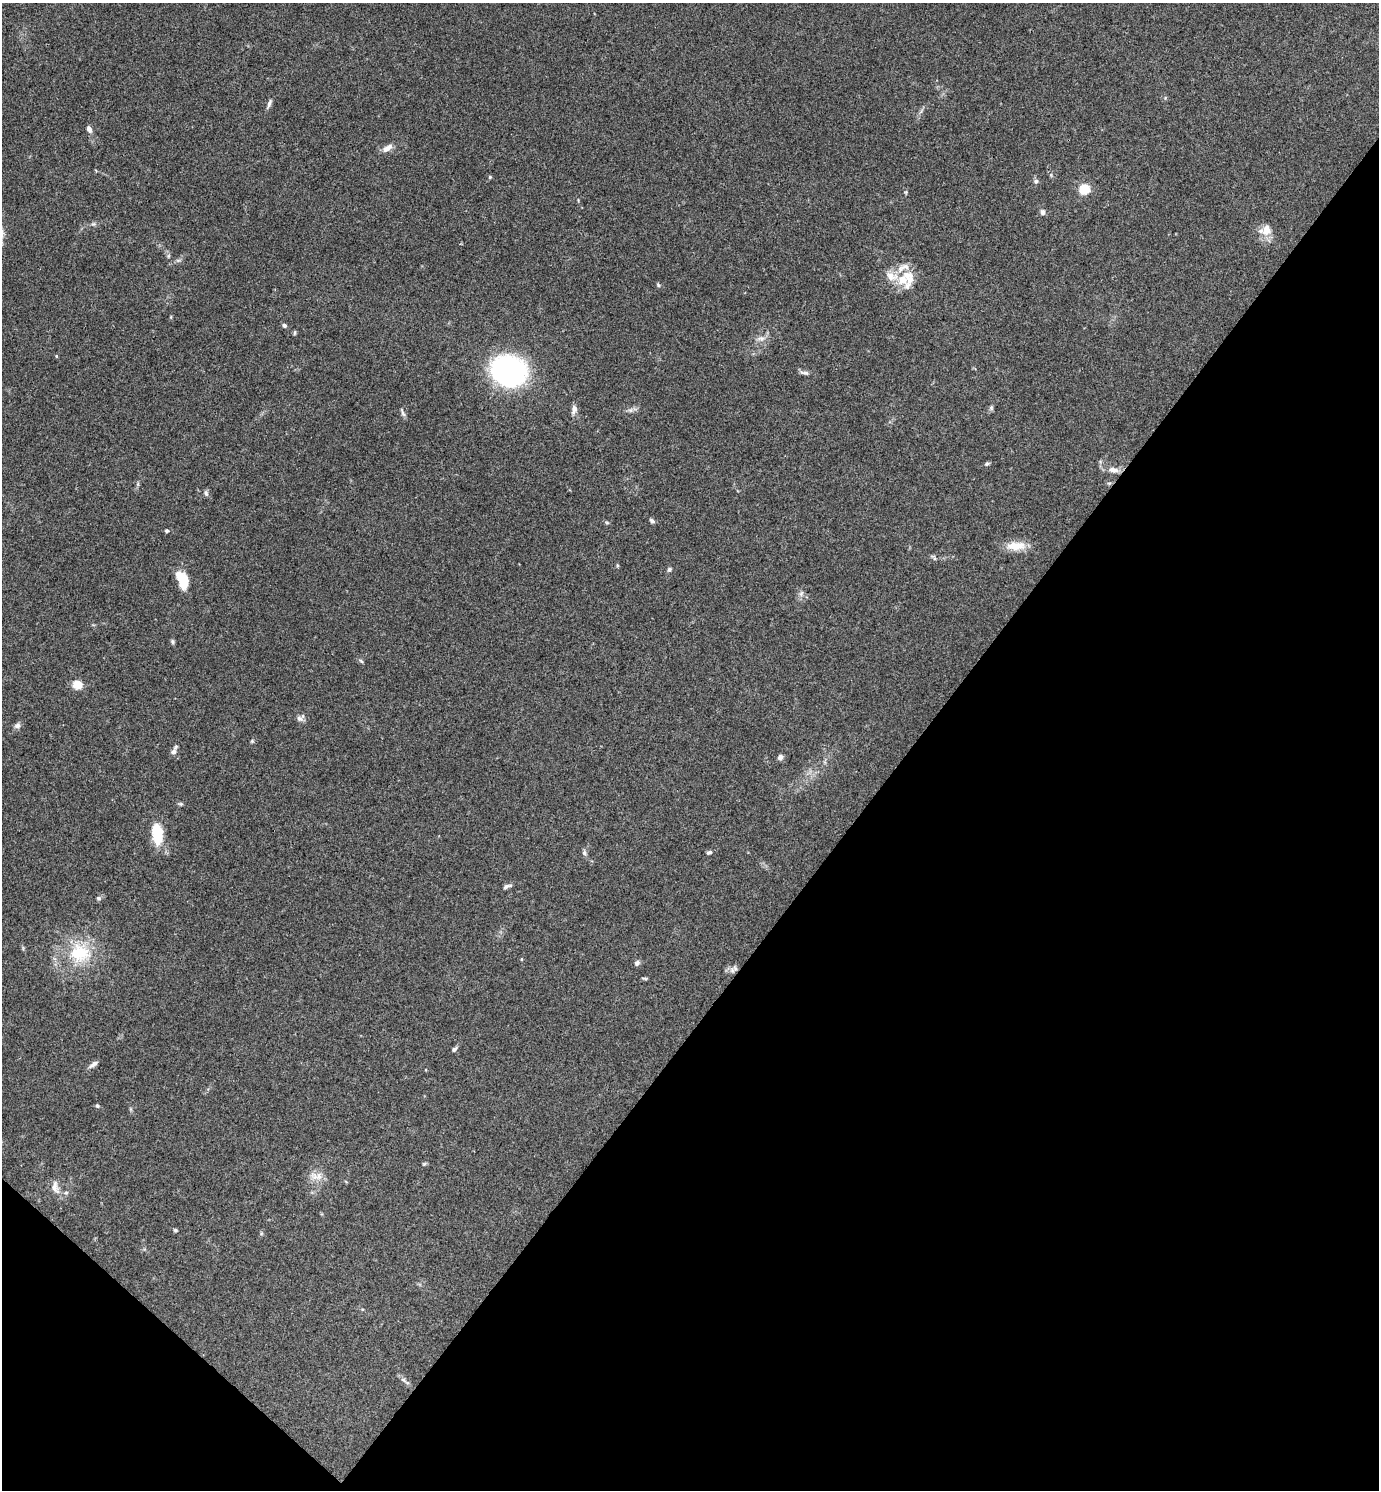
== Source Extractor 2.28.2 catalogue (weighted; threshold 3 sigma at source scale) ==
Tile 15 of 4 x 4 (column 3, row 4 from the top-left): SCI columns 2910-4286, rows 3-1490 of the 5959 x 5956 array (HDU 1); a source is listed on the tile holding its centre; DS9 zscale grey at full resolution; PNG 1381 x 1492 px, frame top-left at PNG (2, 3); no overlay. Shown black and unused: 37% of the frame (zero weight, under 3 of 4 exposures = <1% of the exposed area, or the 3 px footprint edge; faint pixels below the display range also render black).
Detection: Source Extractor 2.28.2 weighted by HDU 2 'WHT'; one run over the whole footprint, this tile lists its part. Background 0.0891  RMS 0.0065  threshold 0.0292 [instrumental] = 3 sigma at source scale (4.5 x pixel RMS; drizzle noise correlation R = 1.50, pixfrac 1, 0.05/0.05 arcsec/px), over >= 5 px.
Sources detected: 65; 1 inside a brighter object's white glare — not listed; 4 inside a brighter listed object's ellipse — not listed separately; the other 60 listed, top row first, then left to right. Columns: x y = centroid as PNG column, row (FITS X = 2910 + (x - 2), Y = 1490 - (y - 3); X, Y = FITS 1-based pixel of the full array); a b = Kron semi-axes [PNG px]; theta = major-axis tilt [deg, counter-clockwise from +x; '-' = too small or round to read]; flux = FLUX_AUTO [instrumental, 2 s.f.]
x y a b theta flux
269 104 13 4 69 1.9
89 129 8 5 -66 2.5
387 148 14 6 35 4.3
490 177 5 4 - 0.72
1036 181 6 5 - 1.5
1085 189 5 5 - 49
1042 212 8 6 -77 1.8
93 224 6 4 41 1.1
1266 230 17 12 84 7.6
891 276 19 11 -21 7.4
909 277 23 14 -62 12
658 285 6 4 -47 0.89
284 325 5 5 - 1.6
295 332 7 3 89 0.8
761 338 12 4 0 2.4
56 356 4 4 - 0.61
509 371 25 21 -25 160
804 373 13 5 -12 2.1
991 408 6 5 - 1.1
574 409 12 6 81 3.1
403 413 12 4 -66 1.5
987 464 6 5 - 1
1113 470 15 8 -11 5.1
206 493 7 5 -70 1.4
652 521 8 5 -34 1.4
607 523 6 4 -2 0.78
167 531 5 4 - 0.99
1016 546 27 11 1 10
934 558 9 3 -61 0.98
669 569 6 5 - 1.2
180 576 13 10 -39 9.9
801 593 8 5 65 1.8
172 641 7 5 -83 1
361 661 7 4 -44 0.95
77 684 5 5 - 30
300 718 10 7 -31 2.2
17 725 8 7 - 2.1
252 741 5 4 - 0.76
174 752 8 7 - 2.3
780 757 7 6 - 2.2
181 804 6 4 -44 0.87
157 833 21 10 -84 22
709 852 8 4 11 1.2
584 853 7 5 -87 1.5
507 886 13 5 19 1.8
99 898 6 6 - 1.4
80 953 31 25 -9 31
521 959 4 3 - 0.54
637 963 7 6 - 1.9
735 968 8 6 -85 1.9
645 978 7 3 -9 0.81
454 1049 7 5 51 1.4
93 1064 12 5 35 2.4
97 1106 5 5 - 1.1
424 1164 6 4 43 0.8
315 1176 15 8 -41 5.3
55 1187 17 8 -85 4.5
66 1193 5 5 - 1.1
175 1230 5 4 - 0.94
404 1380 12 4 -46 2.1